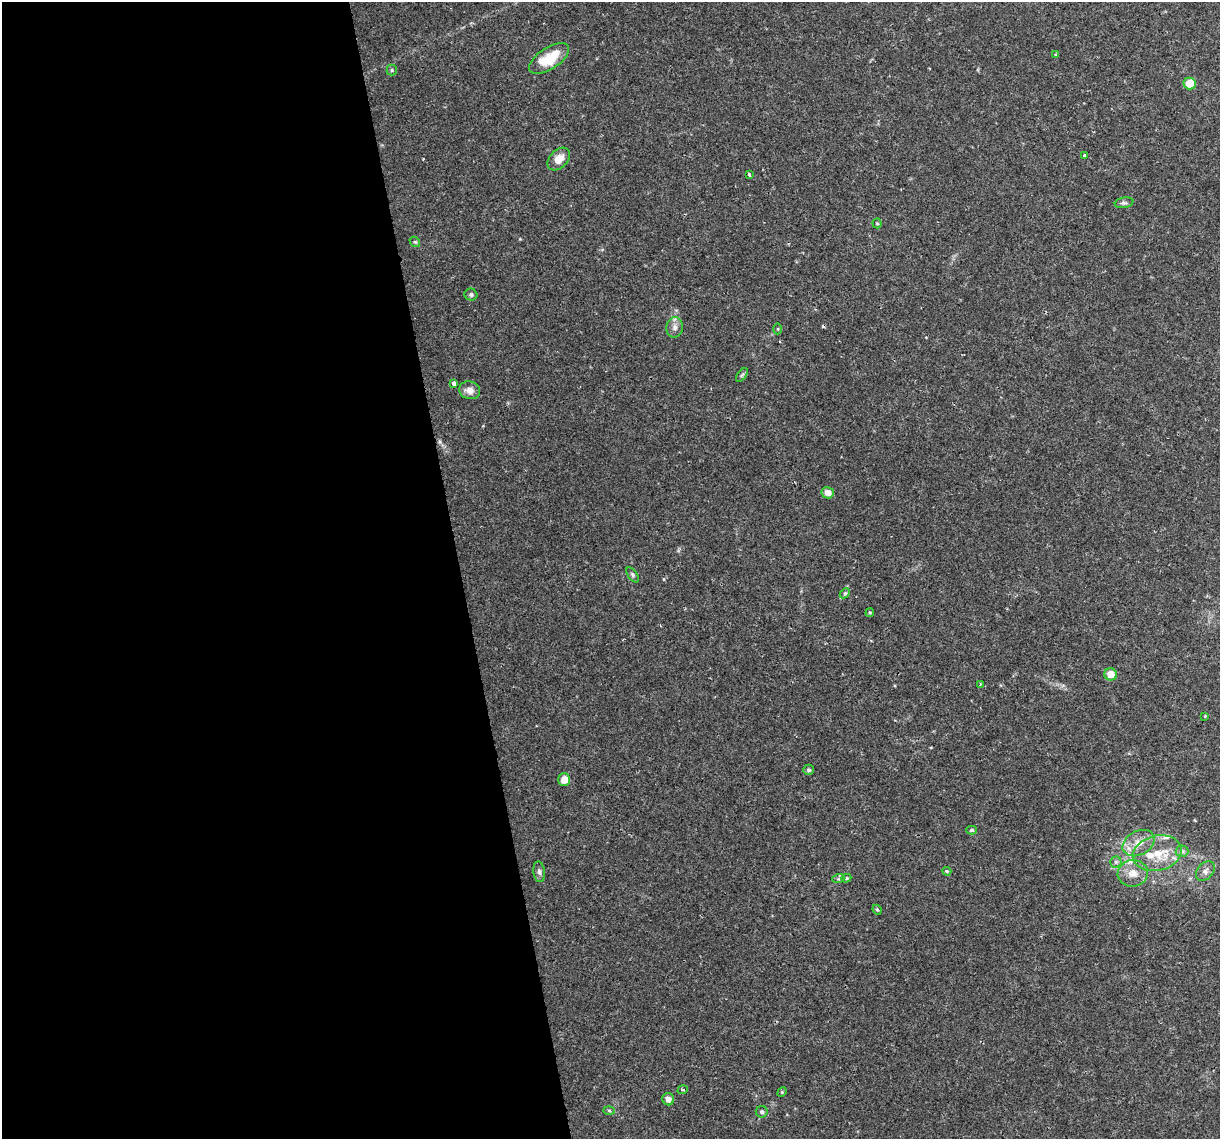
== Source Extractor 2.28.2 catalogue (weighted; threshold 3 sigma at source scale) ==
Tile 9 of 4 x 4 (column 1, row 3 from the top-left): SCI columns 1-1218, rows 1209-2345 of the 4872 x 4645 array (HDU 1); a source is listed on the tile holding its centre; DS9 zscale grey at full resolution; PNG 1222 x 1141 px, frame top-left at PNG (2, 2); each listed source drawn as its Kron ellipse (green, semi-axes under 4 px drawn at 4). Shown black and unused: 38% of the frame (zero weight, under 2 of 3 exposures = <1% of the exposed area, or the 3 px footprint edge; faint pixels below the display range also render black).
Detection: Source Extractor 2.28.2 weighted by HDU 2 'WHT'; one run over the whole footprint, this tile lists its part. Background 0.0435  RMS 0.0031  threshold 0.0139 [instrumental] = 3 sigma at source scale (4.5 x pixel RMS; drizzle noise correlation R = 1.50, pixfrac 1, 0.0396/0.0396 arcsec/px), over >= 5 px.
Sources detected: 46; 2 cosmic-ray / hot-pixel residue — neither listed nor drawn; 2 inside a brighter listed object's ellipse — not listed separately; the other 42 listed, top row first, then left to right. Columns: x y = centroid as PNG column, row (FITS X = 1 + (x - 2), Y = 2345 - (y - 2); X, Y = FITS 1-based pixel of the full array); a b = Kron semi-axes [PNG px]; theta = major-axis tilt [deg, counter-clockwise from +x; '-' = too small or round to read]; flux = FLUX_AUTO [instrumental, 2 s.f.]
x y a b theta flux
1056 55 4 3 - 0.42
549 58 23 10 32 9.2
392 70 5 5 - 0.43
1190 83 6 6 - 6.4
1085 156 4 3 - 1.3
559 159 13 9 47 3.1
749 175 4 3 - 0.69
1124 203 9 5 12 0.73
877 223 5 4 - 0.37
415 242 6 4 -41 0.43
471 295 6 6 - 0.67
675 327 10 8 80 1.5
778 329 5 3 - 0.34
742 375 8 4 52 0.52
454 383 4 3 - 2.1
470 390 10 8 -17 2.1
828 493 6 5 - 2.6
633 575 8 4 -56 0.62
845 593 6 4 44 0.42
870 613 4 4 - 0.42
1111 674 6 6 - 3.9
980 684 4 3 - 0.33
1205 716 3 3 - 0.25
809 770 5 5 - 0.65
564 780 6 6 - 2.8
972 830 5 4 - 0.58
1139 843 17 12 28 4.4
1182 851 6 6 - 0.77
1157 853 25 17 13 8.9
1116 862 5 5 - 0.61
947 871 4 3 - 0.37
1205 871 11 8 49 1.6
539 872 10 5 -84 0.94
1133 873 15 13 7 4
846 878 5 4 - 0.41
838 879 6 4 18 0.4
877 910 5 4 - 0.38
683 1090 5 4 - 0.44
782 1092 5 4 - 0.34
668 1099 6 6 - 1.5
609 1110 6 4 -2 0.39
762 1112 6 5 - 0.79